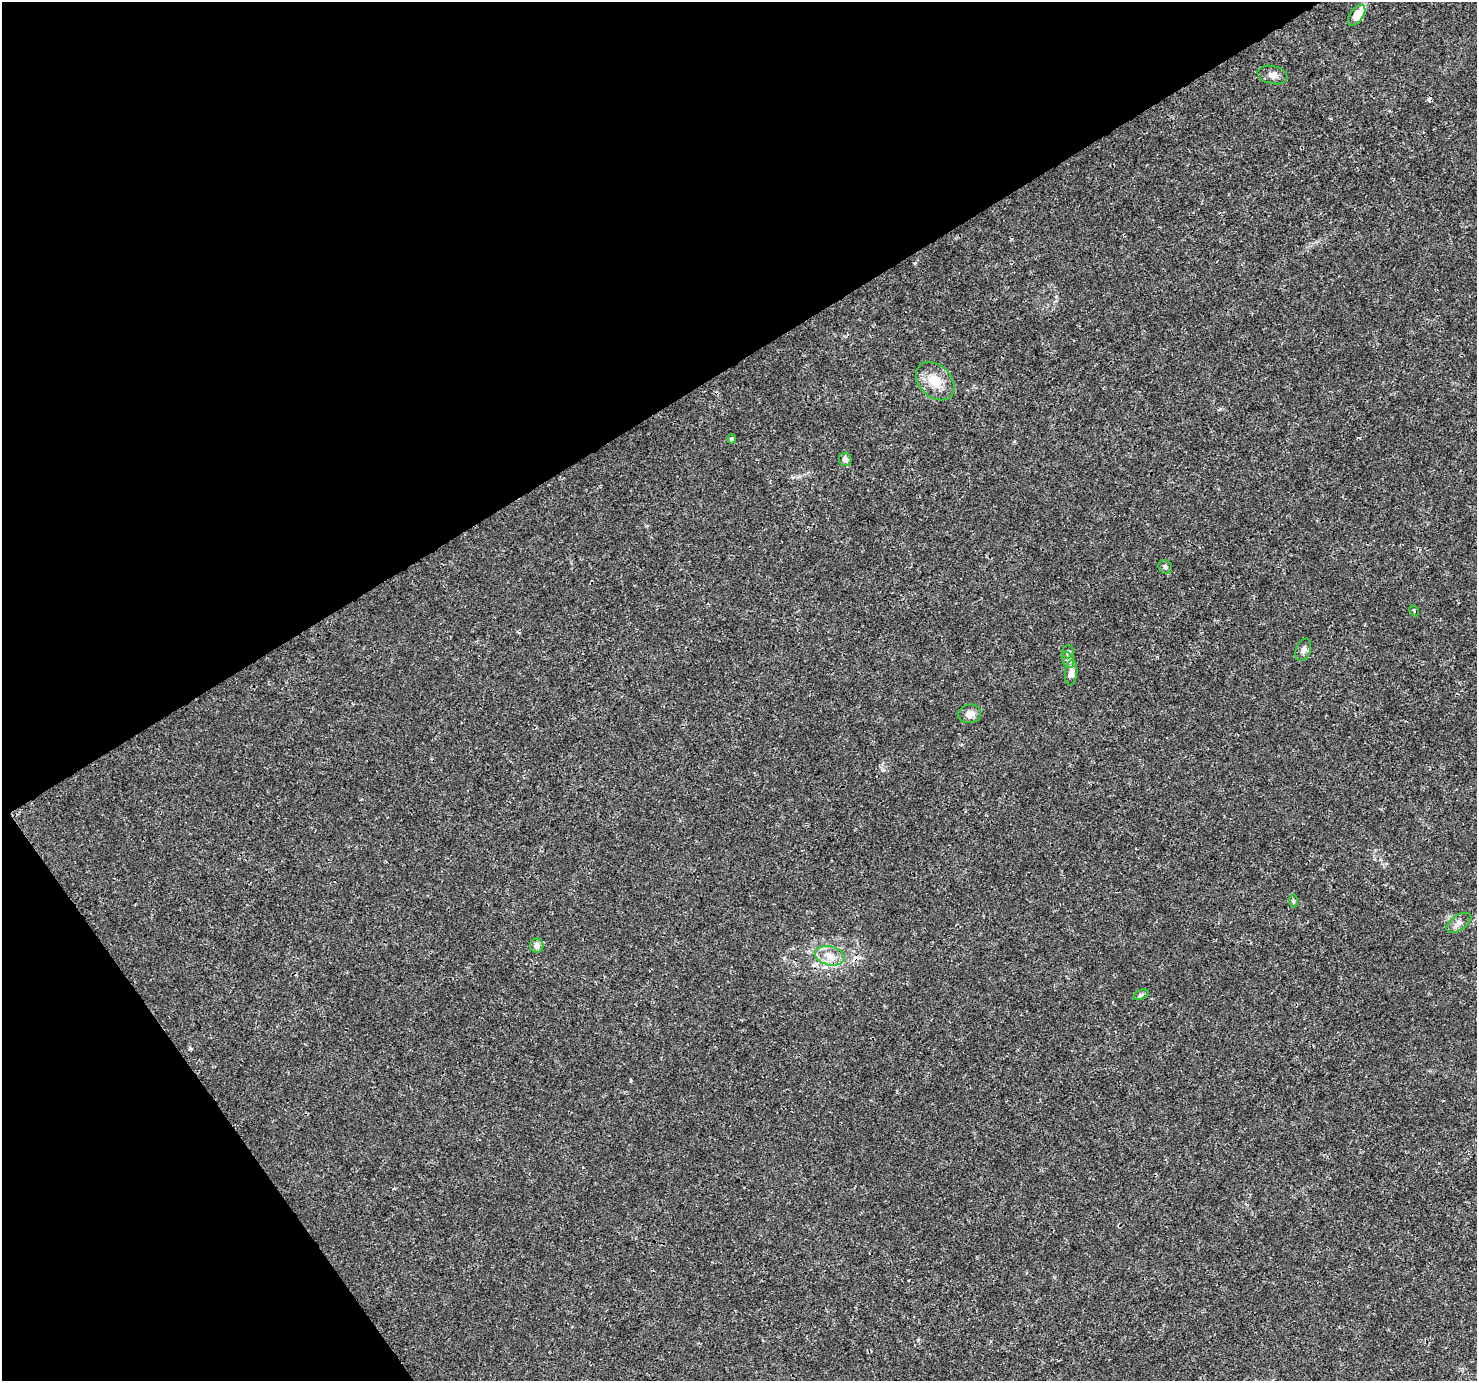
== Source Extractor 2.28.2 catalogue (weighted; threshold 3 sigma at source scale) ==
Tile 5 of 4 x 4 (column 1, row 2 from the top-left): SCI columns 5-1479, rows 2941-4319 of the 5904 x 5819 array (HDU 1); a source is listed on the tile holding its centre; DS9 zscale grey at full resolution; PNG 1479 x 1383 px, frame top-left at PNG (2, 2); each listed source drawn as its Kron ellipse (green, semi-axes under 4 px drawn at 4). Shown black and unused: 32% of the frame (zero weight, under 3 of 4 exposures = <1% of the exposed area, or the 3 px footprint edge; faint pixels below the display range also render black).
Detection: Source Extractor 2.28.2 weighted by HDU 2 'WHT'; one run over the whole footprint, this tile lists its part. Background 0.00368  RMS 0.0011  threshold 0.00501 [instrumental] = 3 sigma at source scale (4.5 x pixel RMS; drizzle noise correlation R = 1.50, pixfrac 1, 0.0396/0.0396 arcsec/px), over >= 5 px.
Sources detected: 20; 2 cosmic-ray / hot-pixel residue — neither listed nor drawn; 1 inside a brighter listed object's ellipse — not listed separately; the other 17 listed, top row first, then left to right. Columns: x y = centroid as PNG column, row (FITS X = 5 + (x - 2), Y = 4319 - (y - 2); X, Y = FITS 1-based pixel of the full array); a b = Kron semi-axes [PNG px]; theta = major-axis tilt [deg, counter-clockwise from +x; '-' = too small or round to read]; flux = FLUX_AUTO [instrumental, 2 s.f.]
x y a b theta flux
1357 15 12 6 55 1.6
1273 75 15 9 -12 0.7
935 381 22 16 -44 2.4
731 439 4 4 - 0.22
845 459 7 6 - 0.42
1165 567 7 6 - 0.31
1414 611 6 4 -63 0.16
1303 650 12 7 69 0.48
1068 652 6 5 - 0.24
1068 660 8 5 -64 0.38
1071 673 13 6 84 0.79
970 714 11 9 8 0.87
1293 901 6 4 -90 0.17
1459 923 14 7 34 0.61
537 946 7 6 - 0.58
830 956 15 9 -13 1.3
1141 995 8 5 21 0.21
Overlapping masked pixels (flux is a lower limit): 1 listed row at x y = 830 956
Unlisted compact peaks at least as high as the median listed source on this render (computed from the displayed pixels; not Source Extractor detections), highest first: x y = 915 263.